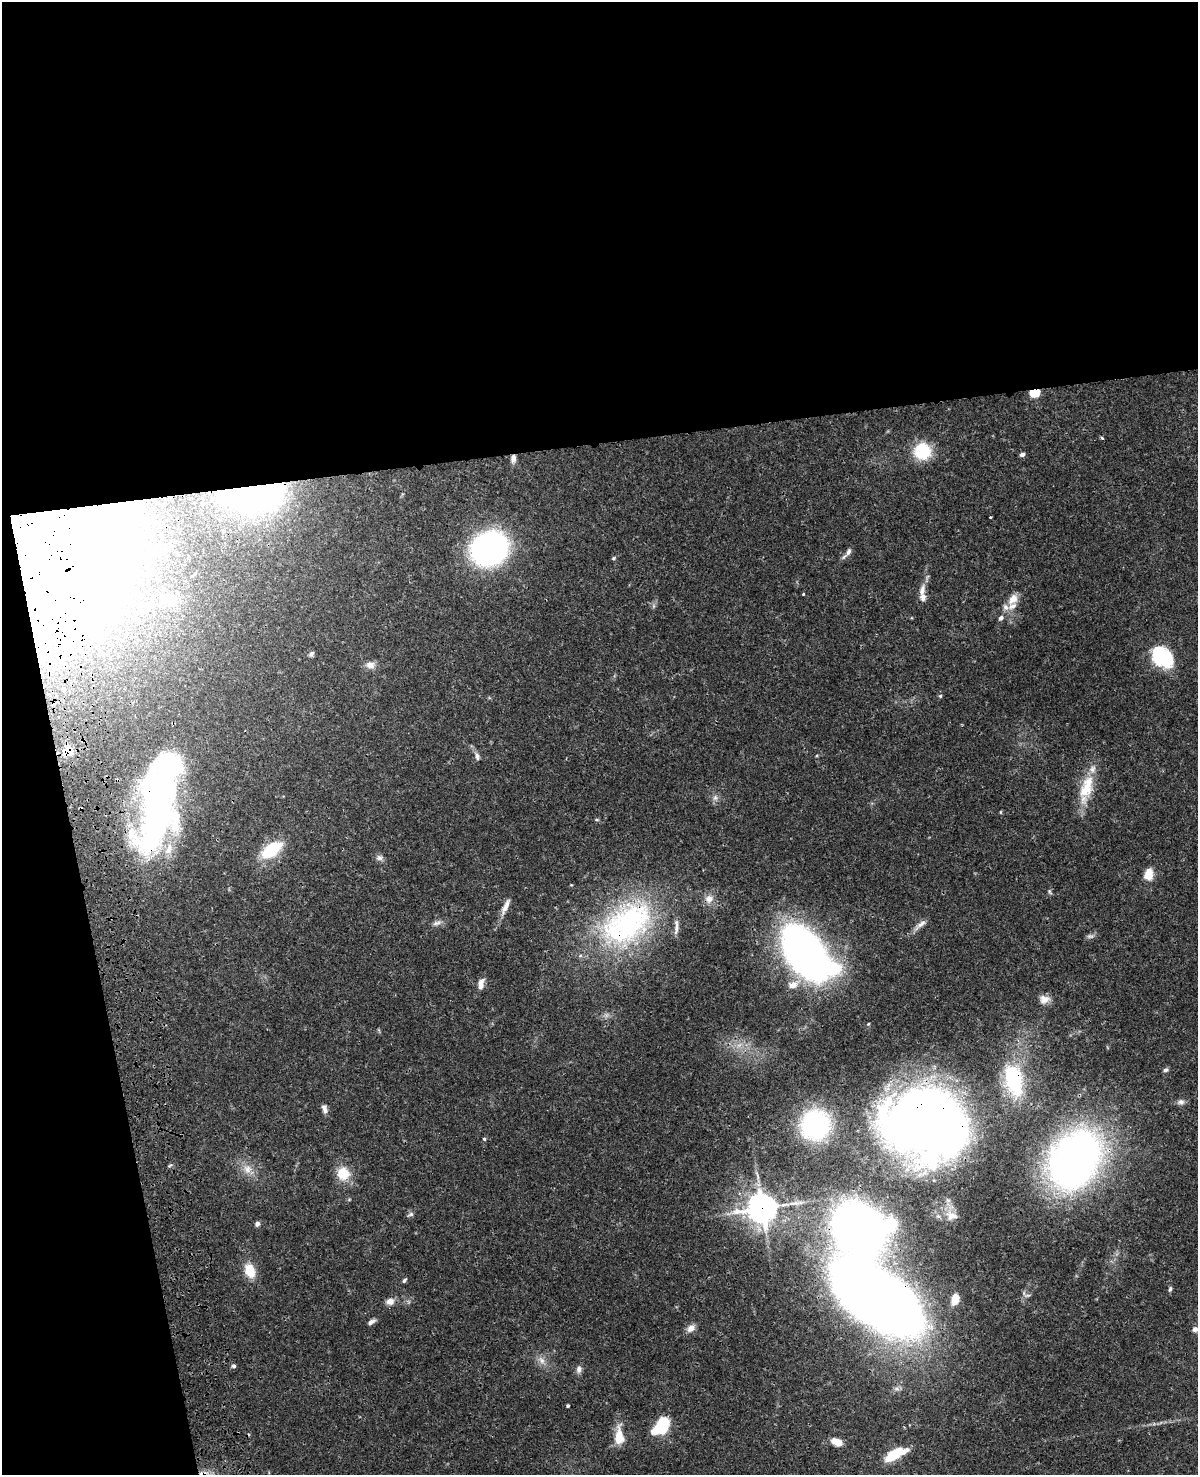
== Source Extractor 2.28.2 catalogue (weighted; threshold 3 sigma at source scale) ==
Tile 1 of 4 x 3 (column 1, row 1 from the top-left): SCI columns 119-1314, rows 3222-4694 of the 5019 x 4863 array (HDU 1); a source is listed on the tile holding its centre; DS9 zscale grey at full resolution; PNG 1200 x 1477 px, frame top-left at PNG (2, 2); no overlay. Shown black and unused: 36% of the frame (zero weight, under 3 of 4 exposures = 6% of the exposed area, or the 3 px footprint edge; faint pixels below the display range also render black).
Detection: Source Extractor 2.28.2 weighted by HDU 2 'WHT'; one run over the whole footprint, this tile lists its part. Background 0.0238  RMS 0.0024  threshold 0.011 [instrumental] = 3 sigma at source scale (4.5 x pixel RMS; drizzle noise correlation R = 1.50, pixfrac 1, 0.05/0.05 arcsec/px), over >= 5 px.
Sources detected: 93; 9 inside a brighter object's white glare — not listed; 11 inside a brighter listed object's ellipse — not listed separately; the other 73 listed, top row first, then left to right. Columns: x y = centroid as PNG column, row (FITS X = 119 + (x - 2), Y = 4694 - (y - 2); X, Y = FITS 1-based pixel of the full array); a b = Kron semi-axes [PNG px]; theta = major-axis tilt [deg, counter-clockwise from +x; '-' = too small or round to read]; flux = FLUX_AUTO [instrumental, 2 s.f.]
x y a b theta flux
1035 392 6 4 9 16
1102 438 4 4 - 0.32
922 451 18 18 - 9
1022 454 5 4 - 1.1
513 458 11 6 82 1.1
254 492 38 22 4 140
990 517 3 2 - 0.27
40 544 59 48 22 770
489 549 33 28 32 62
848 552 12 6 60 0.95
613 558 6 4 21 0.32
922 591 18 7 82 1.8
803 594 3 3 - 0.23
1013 599 16 10 51 2.5
168 600 28 14 -2 4.8
1001 618 7 6 - 0.68
311 654 8 6 45 0.55
1162 656 26 20 -52 14
370 665 12 9 3 1.5
940 696 5 4 - 0.31
68 751 14 14 - 3.2
477 756 11 6 -76 0.83
1085 790 24 18 49 5.9
715 798 8 6 90 0.87
1000 812 5 3 - 0.21
159 813 50 46 68 51
597 820 5 3 - 0.27
271 850 21 11 37 12
379 858 10 8 0 0.86
1148 874 13 9 83 3.1
1050 892 8 3 -60 0.34
709 899 11 11 - 1.9
506 906 22 6 67 1.9
436 923 12 6 10 0.93
627 924 78 47 35 48
921 924 15 7 38 1.3
1090 936 10 5 -11 0.59
805 953 40 23 -49 170
481 982 12 7 65 1.3
793 985 13 9 5 2.2
1044 999 13 10 15 1.8
1166 1070 6 5 - 0.53
1014 1080 42 22 -78 15
1181 1102 9 7 -9 0.87
325 1109 11 6 -75 1
815 1125 19 18 - 48
938 1125 60 44 -22 290
484 1139 4 3 - 0.37
1075 1160 51 39 59 130
170 1165 6 3 20 0.31
247 1169 12 12 - 2.4
343 1173 16 15 - 5
762 1208 9 9 - 360
411 1214 8 5 17 0.56
951 1216 17 9 -10 1.9
257 1224 6 5 - 0.66
250 1271 16 11 -68 4.8
404 1280 6 4 53 0.44
1170 1289 6 5 - 0.41
877 1298 61 30 -36 570
955 1299 10 6 79 3.8
390 1301 9 8 - 1.6
371 1322 9 5 31 0.85
691 1328 12 8 38 1.4
1195 1329 8 7 - 0.84
541 1360 12 8 -58 1.5
233 1366 6 4 -2 0.44
579 1369 9 7 75 0.99
568 1406 3 3 - 0.39
662 1425 16 12 73 11
619 1434 25 10 88 3.5
837 1442 10 6 -23 3.7
892 1455 25 9 23 7.1
Overlapping masked pixels (flux is a lower limit): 12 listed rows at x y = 1035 392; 513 458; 254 492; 40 544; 68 751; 159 813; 627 924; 1014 1080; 938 1125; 1075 1160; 762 1208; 877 1298